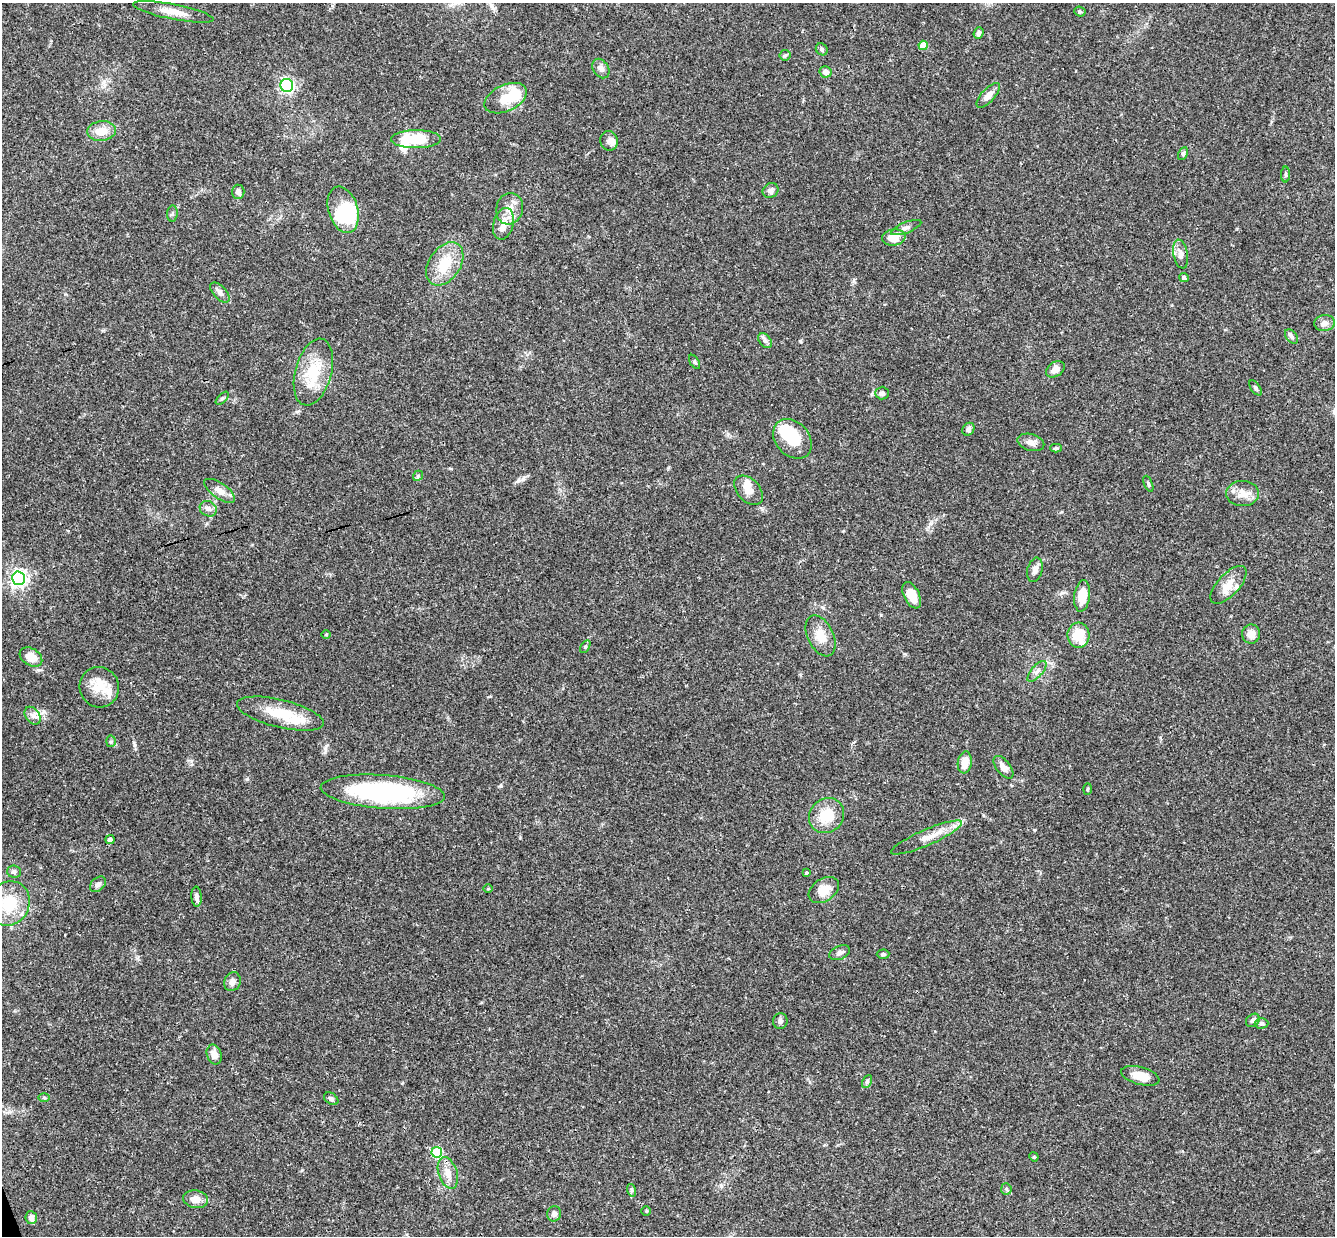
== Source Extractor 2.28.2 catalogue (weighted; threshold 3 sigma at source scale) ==
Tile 7 of 4 x 4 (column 3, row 2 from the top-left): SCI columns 2726-4058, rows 2763-3996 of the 5448 x 5402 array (HDU 1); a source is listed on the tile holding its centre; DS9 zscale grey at full resolution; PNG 1337 x 1238 px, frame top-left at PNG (2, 3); each listed source drawn as its Kron ellipse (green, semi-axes under 4 px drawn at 4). Shown black and unused: <1% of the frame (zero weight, under 3 of 4 exposures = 6% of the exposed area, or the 3 px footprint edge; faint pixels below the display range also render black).
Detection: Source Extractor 2.28.2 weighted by HDU 2 'WHT'; one run over the whole footprint, this tile lists its part. Background 0.0769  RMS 0.0033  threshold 0.0149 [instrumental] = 3 sigma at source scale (4.5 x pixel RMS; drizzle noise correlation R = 1.50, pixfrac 1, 0.05/0.05 arcsec/px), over >= 5 px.
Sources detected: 107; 2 inside a brighter object's white glare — neither listed nor drawn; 8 inside a brighter listed object's ellipse — not listed separately; the other 97 listed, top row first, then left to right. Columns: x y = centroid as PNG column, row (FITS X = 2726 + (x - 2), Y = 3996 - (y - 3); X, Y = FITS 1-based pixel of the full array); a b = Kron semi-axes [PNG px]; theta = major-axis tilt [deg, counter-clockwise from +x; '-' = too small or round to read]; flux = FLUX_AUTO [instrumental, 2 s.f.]
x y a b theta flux
173 12 41 7 -11 4.6
1080 12 6 5 - 0.63
979 33 6 4 68 0.92
923 45 5 4 - 4.8
822 49 6 5 - 0.67
785 55 6 5 - 0.6
601 68 10 7 -57 1.4
825 72 6 5 - 1.8
287 85 6 6 - 70
988 95 16 6 47 2.1
506 98 23 13 26 6.6
101 131 14 10 5 4.4
416 139 25 9 0 12
609 141 10 9 - 1.3
1183 154 7 4 64 0.59
1286 175 8 4 -90 0.55
771 190 8 7 - 1.2
238 192 7 6 - 1.3
510 209 16 13 76 4.2
343 210 24 14 -73 22
172 214 8 5 84 0.68
503 224 16 10 76 3.5
906 227 16 5 22 1.3
894 238 12 8 10 5.2
1181 254 14 7 -79 2
445 264 24 15 56 9
1184 277 5 4 - 0.83
220 292 12 6 -46 1.5
1325 323 10 8 7 1.7
1291 336 8 5 -51 0.92
765 341 8 5 -53 0.93
694 362 8 4 -58 0.54
1055 369 10 7 34 2.5
313 372 34 18 75 12
1255 388 9 4 -53 0.71
882 393 6 6 - 1.1
222 398 8 3 45 0.49
968 429 7 5 53 1.1
792 439 22 16 -48 10
1031 442 13 8 -15 2
1056 448 6 4 -1 0.58
418 476 5 4 - 0.47
1148 484 8 4 -68 0.55
749 490 17 11 -46 3.4
220 491 18 7 -34 2.7
1243 493 16 12 2 3.6
208 509 9 7 -29 1.3
1035 570 12 7 76 1.6
19 578 6 6 - 130
1228 585 24 10 47 4.7
912 595 14 7 -64 6.1
1082 596 16 8 83 5.7
326 634 5 3 - 0.28
1251 634 9 9 - 2.3
1078 635 12 11 - 9.1
820 636 22 13 -64 4.8
585 647 7 4 59 0.48
31 657 12 8 -31 4
1037 671 13 5 49 1.4
99 687 20 19 - 6.8
280 714 44 14 -13 11
33 716 10 7 -53 1.6
111 741 5 5 - 0.61
965 762 11 7 82 4
1003 767 13 7 -52 2.2
1087 789 5 3 - 0.38
383 792 62 16 -4 49
827 816 18 16 45 8.8
926 837 38 8 23 4.8
110 839 4 4 - 1.2
14 872 7 6 - 0.94
806 873 4 3 - 0.48
98 884 9 6 42 1.2
488 889 4 3 - 0.29
824 890 16 11 34 4.9
196 897 10 5 -86 1.3
9 903 23 20 61 13
840 953 11 6 24 1.3
883 954 6 4 1 0.58
232 982 9 8 - 1.8
1253 1020 7 6 - 0.94
780 1021 8 7 - 1.1
1261 1023 7 5 0 0.65
214 1054 10 7 -72 2.6
1140 1076 19 8 -15 4.5
867 1081 7 4 63 0.65
44 1098 6 4 -1 0.43
331 1099 8 5 -36 0.73
437 1152 5 5 - 21
1034 1157 5 4 - 0.31
448 1173 16 9 -71 3.2
1006 1189 5 5 - 0.53
631 1190 6 4 -72 0.58
196 1199 12 9 -9 3.1
646 1211 4 4 - 0.33
554 1214 8 7 - 0.97
31 1218 6 5 - 1.8
Isophote crosses this tile's border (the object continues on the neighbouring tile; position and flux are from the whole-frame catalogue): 1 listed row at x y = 9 903
Unlisted compact peaks at least as high as the median listed source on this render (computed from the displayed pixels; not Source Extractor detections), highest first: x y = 800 341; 501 786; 247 779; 39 670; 191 761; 325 748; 135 745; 523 479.